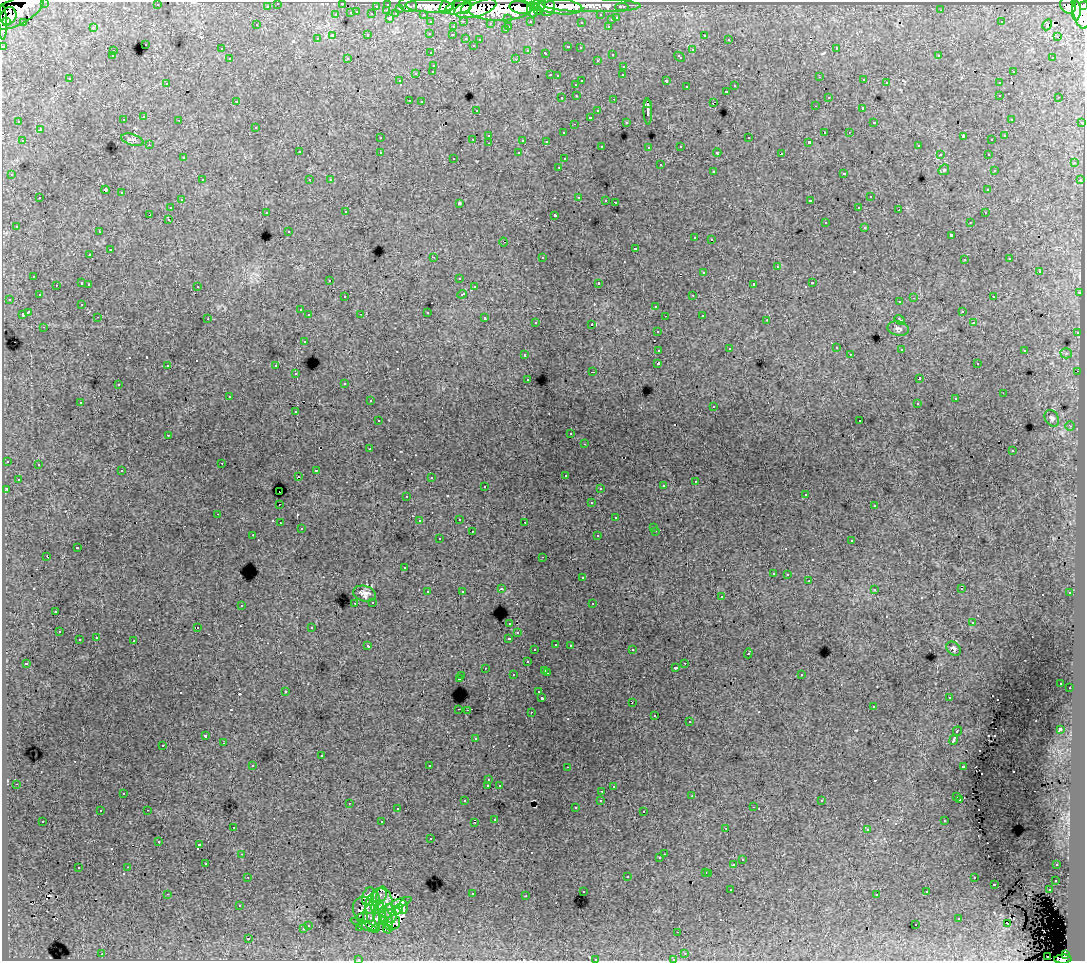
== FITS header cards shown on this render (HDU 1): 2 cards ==
NAXIS1  =                 1083
NAXIS2  =                  959

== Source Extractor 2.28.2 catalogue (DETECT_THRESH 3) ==
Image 1083 x 959 px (HDU 1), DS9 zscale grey, 1 PNG px = 1 image px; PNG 1087 x 963 px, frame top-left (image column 1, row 959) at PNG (2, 2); each listed source drawn as its Kron ellipse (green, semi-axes under 4 px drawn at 4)
Background 137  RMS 1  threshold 3.07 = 3 sigma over >= 5 px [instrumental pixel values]
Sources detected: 580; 2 with non-positive FLUX_AUTO (blend fragments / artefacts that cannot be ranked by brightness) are neither listed nor drawn; of the other 578, the 500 brightest by FLUX_AUTO listed and drawn (78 fainter detections omitted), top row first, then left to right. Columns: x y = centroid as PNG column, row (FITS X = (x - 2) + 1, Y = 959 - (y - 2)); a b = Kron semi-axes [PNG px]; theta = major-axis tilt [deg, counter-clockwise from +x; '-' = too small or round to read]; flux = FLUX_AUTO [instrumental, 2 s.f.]
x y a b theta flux
45 2 3 2 - 3400
278 3 3 3 - 2600
342 3 3 3 - 1100
388 4 3 3 - 5300
157 5 3 2 - 100
408 5 9 6 -19 19000
592 5 49 7 -1 120000
1068 5 9 8 - 98000
267 6 3 3 - 1700
376 6 3 2 - 990
429 6 24 6 -2 220000
447 6 9 6 50 110000
540 6 7 4 30 65000
557 6 25 8 -7 210000
1084 6 4 3 - 65000
459 7 14 6 13 270000
547 7 9 8 - 160000
622 7 6 3 0 3500
400 8 3 3 - 890
475 8 22 9 15 400000
520 8 11 6 -13 210000
466 9 6 3 51 77000
501 9 32 11 2 660000
1080 9 20 8 -78 430000
387 10 3 2 - 330
532 10 8 5 -85 150000
538 10 4 3 - 67000
941 10 3 2 - 120
17 11 29 13 28 400000
1076 11 10 4 88 150000
357 12 3 2 - 390
351 13 3 3 - 920
372 14 3 3 - 1000
396 14 4 3 - 1000
423 14 3 2 - 2100
336 15 3 3 - 380
601 15 3 3 - 2100
8 16 9 7 57 160000
390 18 3 3 - 1700
508 18 3 3 - 1300
617 18 3 3 - 730
611 20 3 3 - 490
464 21 3 2 - 400
530 21 3 3 - 1700
3 22 18 3 -88 140000
6 22 4 3 - 96000
431 22 3 3 - 2300
581 22 3 3 - 170
1001 22 3 2 - 100
23 23 3 3 - 180
491 23 3 2 - 110
257 25 3 3 - 150
1047 25 6 3 61 260
509 26 3 2 - 460
608 26 3 2 - 390
93 27 3 3 - 770
453 27 3 3 - 470
505 30 3 3 - 170
430 33 3 3 - 340
368 35 3 3 - 650
452 35 3 3 - 160
704 35 3 3 - 350
332 36 3 3 - 1000
1057 37 2 2 - 310
466 38 3 3 - 1100
317 39 3 3 - 200
729 39 3 2 - 130
480 40 3 3 - 230
145 44 3 3 - 610
473 45 3 3 - 130
3 46 3 3 - 5000
568 47 4 3 - 530
580 48 3 2 - 220
836 48 3 2 - 290
221 49 3 3 - 300
528 50 3 3 - 220
692 50 3 3 - 590
113 51 3 2 - 370
431 53 3 3 - 330
546 53 4 3 - 510
612 54 3 3 - 340
939 55 3 2 - 130
112 56 3 3 - 150
679 57 6 3 -44 450
1053 57 3 2 - 220
347 58 3 3 - 160
230 59 3 3 - 310
516 59 3 2 - 690
597 60 3 3 - 280
434 65 3 3 - 290
624 66 3 3 - 350
433 71 3 3 - 250
1013 72 3 2 - 420
416 73 3 3 - 740
550 75 3 2 - 500
623 75 3 2 - 130
557 76 3 3 - 150
820 77 3 2 - 160
70 79 3 3 - 270
864 80 3 2 - 180
400 81 3 3 - 130
582 81 3 3 - 730
666 81 3 3 - 1100
167 83 3 2 - 230
886 83 3 3 - 470
999 83 3 3 - 330
576 84 3 3 - 310
735 86 3 3 - 360
686 87 3 3 - 310
727 91 3 3 - 460
1000 95 3 2 - 310
577 96 3 2 - 290
828 97 3 3 - 270
1059 97 3 2 - 300
562 98 3 3 - 290
614 99 3 2 - 470
409 100 3 2 - 280
236 101 3 2 - 170
422 102 3 2 - 92
713 102 4 2 - 560
648 104 3 3 - 1200
815 106 3 2 - 130
863 108 3 3 - 1400
476 110 3 3 - 250
598 111 3 3 - 360
648 112 13 3 -89 3400
144 117 3 3 - 320
590 117 3 3 - 1600
1011 119 3 3 - 150
123 120 3 3 - 260
179 120 3 2 - 270
19 122 3 3 - 200
626 122 3 3 - 200
874 122 3 3 - 130
1082 122 3 3 - 1100
574 124 3 2 - 110
256 127 3 3 - 320
40 130 3 3 - 450
825 132 3 2 - 530
849 132 2 2 - 190
564 133 3 3 - 260
489 135 3 3 - 390
963 136 4 2 - 550
1005 136 3 3 - 240
380 138 3 3 - 180
749 138 3 3 - 470
473 139 3 2 - 370
132 140 11 5 -17 210
523 140 3 3 - 1000
992 140 3 3 - 190
22 141 3 2 - 260
546 141 3 2 - 120
809 142 3 3 - 120
489 143 3 2 - 320
149 145 3 2 - 180
918 145 3 3 - 290
602 146 3 3 - 210
681 146 3 3 - 320
649 147 3 2 - 110
299 152 3 3 - 350
380 152 3 3 - 360
519 153 3 3 - 240
717 153 4 3 - 160
781 154 4 3 - 1600
940 154 3 3 - 150
988 154 3 2 - 320
183 158 3 3 - 300
454 158 3 3 - 190
564 159 3 3 - 140
1074 163 3 3 - 300
660 165 3 3 - 620
559 167 3 2 - 320
944 170 6 5 - 110
713 171 3 3 - 410
994 171 3 3 - 150
844 173 3 3 - 430
12 175 3 3 - 220
202 180 3 2 - 350
310 180 3 3 - 190
330 180 3 3 - 130
1080 180 3 3 - 170
105 190 4 4 - 2200
988 190 3 3 - 220
122 193 3 3 - 540
579 197 3 3 - 530
870 197 3 3 - 520
40 198 3 3 - 390
181 200 3 3 - 290
606 200 3 3 - 150
810 201 4 3 - 1300
615 202 3 2 - 160
459 203 3 3 - 110
859 207 3 2 - 270
170 208 3 3 - 360
899 210 3 2 - 170
266 212 3 2 - 190
346 212 3 2 - 290
985 213 3 2 - 250
150 215 4 3 - 750
555 215 4 3 - 2100
168 219 3 2 - 250
825 222 3 3 - 1500
970 222 3 2 - 96
16 226 3 3 - 330
865 227 3 3 - 530
289 231 3 3 - 210
99 232 3 2 - 200
951 235 3 3 - 1300
695 238 3 3 - 390
711 239 3 3 - 300
503 242 4 2 - 99
635 248 3 3 - 650
110 250 3 3 - 770
90 255 3 3 - 310
433 257 3 2 - 850
542 257 3 3 - 610
1010 259 3 3 - 260
964 260 3 3 - 290
777 267 3 3 - 660
1039 271 3 3 - 510
704 272 3 3 - 530
34 276 3 3 - 250
459 278 3 3 - 230
330 280 3 2 - 230
82 283 3 3 - 800
599 283 3 3 - 2800
812 283 3 3 - 650
89 284 3 3 - 400
754 284 4 3 - 1500
56 285 3 2 - 260
197 286 3 3 - 300
474 287 3 3 - 250
1079 293 3 2 - 110
462 294 5 3 - 640
39 295 3 3 - 300
693 295 3 2 - 300
345 297 3 3 - 210
993 297 3 2 - 230
914 298 3 2 - 650
9 299 3 2 - 200
900 302 3 3 - 380
82 304 3 3 - 220
656 306 3 3 - 400
300 310 3 3 - 200
962 311 3 3 - 260
28 312 4 3 - 1500
427 312 3 3 - 830
22 314 3 3 - 920
361 314 3 2 - 120
309 315 3 3 - 340
702 315 3 2 - 200
665 316 2 2 - 110
98 317 3 2 - 250
485 318 3 3 - 630
208 319 3 2 - 120
767 320 3 2 - 290
900 320 5 3 - 100
536 322 3 3 - 330
974 323 3 3 - 190
592 324 3 3 - 1100
44 327 3 2 - 240
898 329 11 7 -12 230
658 331 3 3 - 330
1077 333 3 2 - 390
304 341 3 3 - 340
836 348 3 3 - 240
729 349 3 3 - 100
901 349 3 2 - 95
659 350 4 3 - 1200
1025 350 3 3 - 610
1066 353 5 5 - 110
850 354 3 2 - 140
525 355 3 3 - 270
658 363 4 3 - 2000
977 364 3 2 - 190
168 365 3 3 - 400
276 366 3 3 - 460
1078 371 2 2 - 430
593 372 3 2 - 860
296 374 3 3 - 310
528 379 3 3 - 250
919 379 4 3 - 2000
345 383 3 3 - 260
118 385 3 3 - 310
1003 393 3 2 - 100
229 397 3 2 - 130
955 399 3 3 - 140
370 401 3 2 - 310
80 402 3 2 - 270
917 404 3 3 - 210
714 406 3 3 - 230
296 412 3 3 - 220
1052 418 9 6 -58 220
378 421 3 3 - 220
860 421 3 3 - 140
1070 426 5 5 - 98
571 434 3 3 - 210
168 435 3 2 - 200
585 444 3 2 - 190
370 449 3 2 - 210
1012 451 3 3 - 140
7 461 3 3 - 330
222 463 2 2 - 190
38 464 3 3 - 330
316 470 3 2 - 360
122 471 3 3 - 210
565 475 3 3 - 300
298 476 3 2 - 170
431 478 3 3 - 160
18 479 3 3 - 140
695 481 3 2 - 190
485 486 3 2 - 260
663 486 3 3 - 290
600 488 3 3 - 250
7 489 4 3 - 380
279 492 2 2 - 200
806 494 3 2 - 180
407 496 3 3 - 220
591 503 3 3 - 320
279 504 2 2 - 160
874 506 3 3 - 120
218 514 3 2 - 250
616 518 3 3 - 380
459 519 3 2 - 430
419 521 3 3 - 250
525 522 3 2 - 190
280 523 3 2 - 240
654 527 3 3 - 240
301 529 3 3 - 140
472 531 2 2 - 160
656 531 3 2 - 300
253 535 3 2 - 180
598 536 3 3 - 360
439 539 3 3 - 260
852 541 3 3 - 460
77 548 3 3 - 920
47 556 3 2 - 890
543 557 3 2 - 190
404 568 3 2 - 130
773 573 3 3 - 200
788 574 3 3 - 990
582 578 3 3 - 470
809 581 3 2 - 130
501 589 3 3 - 270
874 589 3 3 - 340
962 589 3 2 - 200
462 591 3 3 - 230
428 592 3 3 - 450
1070 593 3 3 - 290
365 594 11 7 -17 410
721 597 3 3 - 320
373 602 3 3 - 300
355 603 3 2 - 250
593 603 3 2 - 220
241 605 3 3 - 360
56 611 3 3 - 430
510 623 3 3 - 280
972 623 3 2 - 120
197 627 3 2 - 340
312 627 3 3 - 360
59 632 3 3 - 340
518 633 3 3 - 280
96 638 3 3 - 380
509 638 3 3 - 710
79 640 3 3 - 520
134 641 3 3 - 1000
556 644 3 3 - 270
570 645 3 3 - 260
368 646 4 3 - 340
953 649 8 6 -45 190
535 650 3 3 - 190
632 650 3 2 - 290
748 653 5 3 - 1100
527 662 3 3 - 410
26 663 3 3 - 220
685 663 3 2 - 250
485 668 3 2 - 190
675 668 3 3 - 1100
545 670 3 3 - 420
547 673 3 2 - 500
801 674 3 3 - 230
513 675 3 3 - 500
462 676 3 2 - 340
459 679 3 3 - 1400
1061 683 3 3 - 180
1070 688 2 2 - 180
285 691 3 3 - 900
539 692 3 3 - 290
542 698 3 3 - 2200
949 698 3 2 - 160
632 702 3 2 - 210
873 707 3 2 - 160
459 709 3 2 - 400
467 710 2 2 - 210
531 712 3 2 - 320
655 715 3 3 - 460
690 722 3 3 - 340
1060 729 4 3 - 2700
957 731 5 3 - 840
206 736 3 3 - 530
476 738 3 3 - 95
954 740 5 3 - 2900
224 743 3 2 - 290
163 745 3 3 - 320
321 756 3 3 - 1400
253 765 3 3 - 180
429 766 4 3 - 2300
963 766 3 3 - 500
567 767 3 2 - 99
489 780 3 3 - 250
16 784 3 2 - 240
499 785 3 3 - 220
488 786 3 3 - 1100
613 786 3 3 - 220
602 791 3 2 - 240
123 793 3 2 - 140
692 796 3 2 - 160
957 797 3 3 - 280
960 799 3 3 - 140
601 800 3 3 - 450
465 801 3 3 - 300
822 801 3 3 - 260
349 803 3 2 - 340
754 807 3 2 - 190
575 808 3 3 - 330
397 809 3 3 - 230
147 810 3 2 - 470
100 811 3 3 - 310
644 811 3 3 - 440
495 819 3 3 - 280
43 821 3 2 - 210
945 821 3 3 - 380
382 822 3 3 - 970
475 822 2 2 - 110
233 827 3 2 - 180
726 828 3 2 - 96
867 829 4 3 - 180
431 839 3 3 - 210
159 842 3 3 - 240
200 845 4 3 - 6200
242 854 3 3 - 120
664 854 2 2 - 260
660 858 3 3 - 240
742 860 3 3 - 340
206 864 3 2 - 270
734 865 3 3 - 1000
1057 865 3 2 - 200
128 867 3 2 - 360
78 868 3 3 - 580
706 872 3 3 - 450
709 873 3 3 - 400
248 877 3 2 - 230
627 877 3 3 - 490
974 878 3 3 - 350
1056 880 3 3 - 260
994 884 3 3 - 780
731 890 3 2 - 170
1049 890 3 2 - 230
583 891 3 3 - 340
927 892 3 3 - 270
167 894 3 2 - 900
472 894 3 3 - 470
877 894 3 3 - 200
379 895 8 7 - 370
368 896 9 5 68 690
526 896 3 2 - 140
384 902 16 8 -80 1300
372 903 11 6 72 1200
398 903 14 4 20 770
240 905 3 3 - 190
378 907 7 6 - 630
403 907 7 4 -90 460
398 909 6 4 53 690
364 910 13 11 -61 880
379 914 11 6 85 920
391 914 9 6 -82 540
362 918 5 5 - 240
372 918 13 8 -79 1000
386 919 12 5 -71 810
959 919 3 3 - 540
382 921 4 3 - 250
393 922 7 6 - 220
1008 923 3 2 - 100
308 925 3 3 - 360
364 925 14 3 -22 210
916 925 3 2 - 300
360 927 3 3 - 150
303 929 3 3 - 530
375 929 3 2 - 140
387 929 5 2 - 130
678 932 2 2 - 98
248 939 3 3 - 1200
685 953 3 2 - 210
102 954 3 2 - 370
1065 955 4 3 - 44000
1047 956 2 2 - 280
358 959 3 2 - 140
595 959 3 3 - 530
673 959 3 3 - 160
1063 959 8 4 1 100000
At the frame edge (FLAGS 8, measured only in part): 10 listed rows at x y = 45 2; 278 3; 342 3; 1084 6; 3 22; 3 46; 358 959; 595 959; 673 959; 1063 959
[78 fainter detections neither listed nor drawn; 2 non-positive-flux detections neither listed nor drawn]